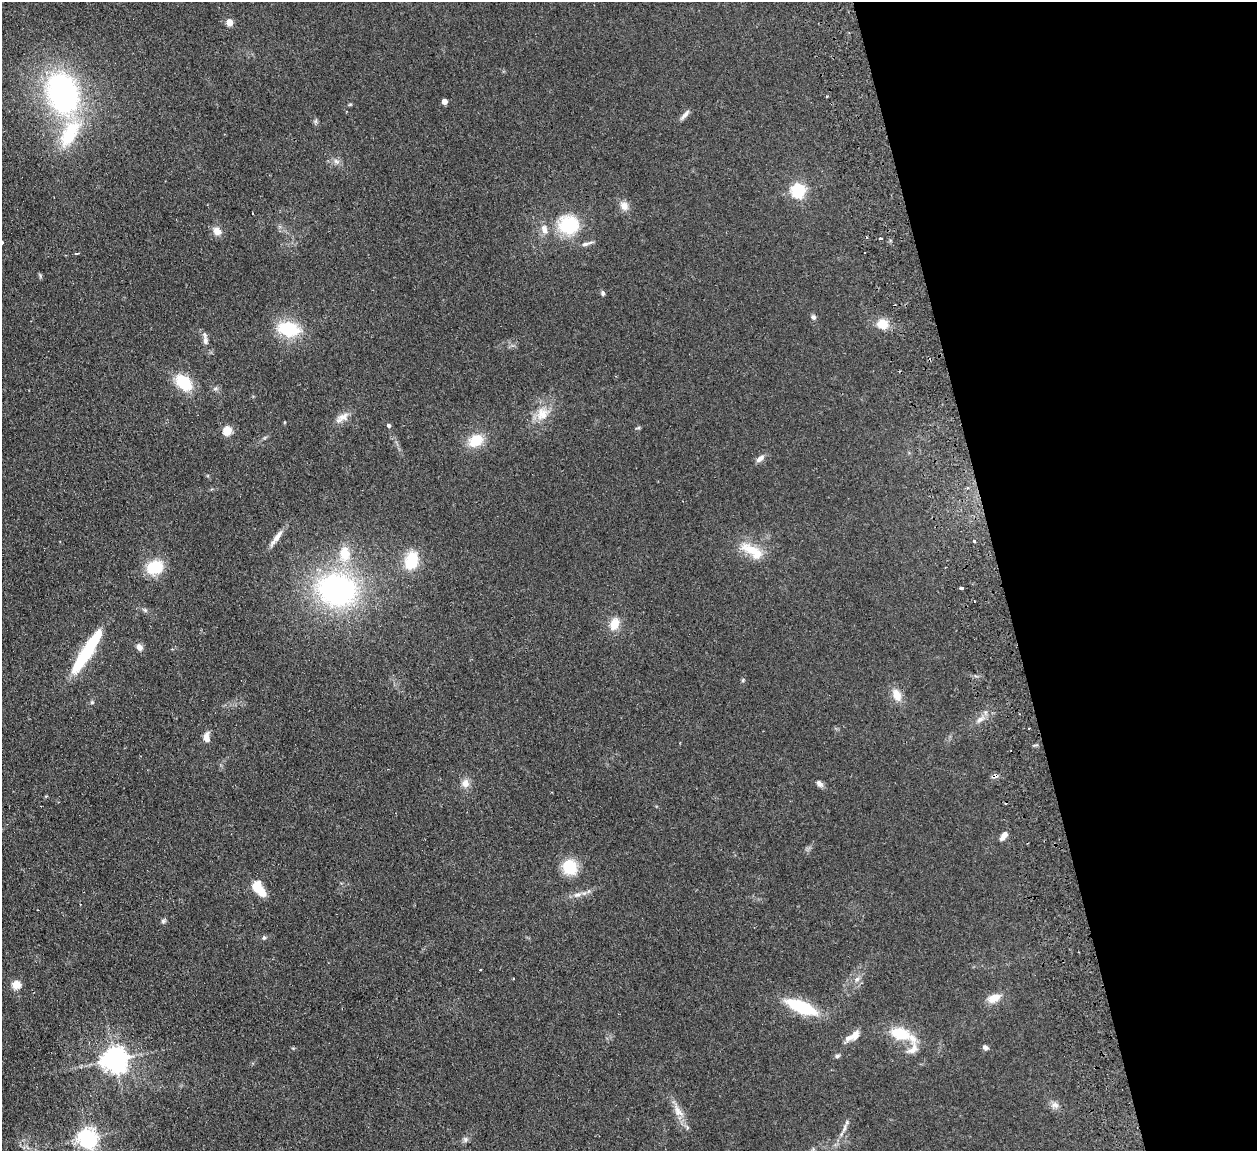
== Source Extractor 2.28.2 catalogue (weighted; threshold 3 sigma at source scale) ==
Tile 12 of 4 x 4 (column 4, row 3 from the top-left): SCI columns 3822-5076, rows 1309-2457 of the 5132 x 5031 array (HDU 1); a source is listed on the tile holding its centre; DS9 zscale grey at full resolution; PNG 1259 x 1153 px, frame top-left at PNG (2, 2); no overlay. Shown black and unused: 20% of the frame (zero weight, under 2 of 3 exposures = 3% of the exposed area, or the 3 px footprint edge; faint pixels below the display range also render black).
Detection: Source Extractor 2.28.2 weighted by HDU 2 'WHT'; one run over the whole footprint, this tile lists its part. Background 0.136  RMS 0.011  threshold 0.0505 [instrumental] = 3 sigma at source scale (4.5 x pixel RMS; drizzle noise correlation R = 1.50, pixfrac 1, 0.05/0.05 arcsec/px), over >= 5 px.
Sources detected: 78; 1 inside a brighter object's white glare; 2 cosmic-ray / hot-pixel residue — not listed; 3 inside a brighter listed object's ellipse — not listed separately; the other 72 listed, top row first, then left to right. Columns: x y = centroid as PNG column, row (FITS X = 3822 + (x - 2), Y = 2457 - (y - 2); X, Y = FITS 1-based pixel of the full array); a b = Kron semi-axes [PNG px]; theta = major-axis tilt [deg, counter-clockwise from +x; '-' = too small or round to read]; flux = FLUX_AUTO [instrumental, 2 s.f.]
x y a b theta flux
229 22 5 4 - 23
62 93 39 28 -73 250
444 101 4 4 - 11
350 104 6 3 19 1.1
685 115 17 5 51 4.3
316 121 7 4 71 1.8
70 133 44 20 60 67
336 161 10 6 -19 4.2
798 190 6 6 - 230
624 206 12 10 -54 8.1
568 225 27 24 -13 53
217 231 12 9 -55 8.3
881 238 3 3 - 2.7
2 243 3 3 - 1.4
586 244 16 5 16 4.3
77 253 4 3 - 6.1
603 293 7 5 -88 2.1
813 317 7 6 - 2.7
883 324 13 11 -31 15
288 329 24 15 -11 48
205 341 11 7 -89 4.8
184 383 19 13 -44 37
215 389 7 4 19 2
542 414 19 16 62 20
342 417 20 9 34 8.9
389 425 5 4 - 2.4
638 428 8 3 13 1.3
227 430 5 5 - 49
476 440 17 13 31 25
760 459 12 6 39 5.4
968 488 4 4 - 1.7
277 536 26 6 54 9.1
974 541 3 3 - 1.6
751 550 34 13 -25 26
345 554 22 16 89 28
411 560 22 15 76 33
155 567 17 13 25 36
962 588 4 3 - 26
337 590 35 29 -12 260
145 610 7 4 -45 1.9
614 624 15 10 74 15
92 642 38 12 61 50
139 647 8 7 - 5.8
743 680 5 4 - 1.3
897 695 15 10 -71 13
92 702 5 5 - 1.5
980 720 10 5 41 5
206 737 13 8 -88 7.4
465 783 13 10 74 7.8
820 784 10 6 -46 4.1
1003 836 11 6 54 6
570 867 15 14 - 33
259 889 18 9 -52 24
577 895 12 5 14 5.1
163 921 6 6 - 2.1
264 938 6 5 - 1.7
480 970 3 3 - 1.3
857 979 8 5 58 3
16 984 5 5 - 46
994 998 15 9 23 14
801 1007 31 11 -22 59
900 1033 22 13 -14 33
855 1035 13 8 62 7.6
985 1047 7 6 - 3
913 1049 20 11 47 11
837 1056 7 5 14 2.3
114 1059 8 8 - 1100
1055 1105 11 8 -10 5.4
678 1111 21 9 -57 12
845 1127 14 5 68 4.8
87 1138 7 7 - 560
465 1139 8 6 89 2.9
Isophote crosses this tile's border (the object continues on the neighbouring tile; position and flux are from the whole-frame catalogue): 1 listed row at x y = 2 243